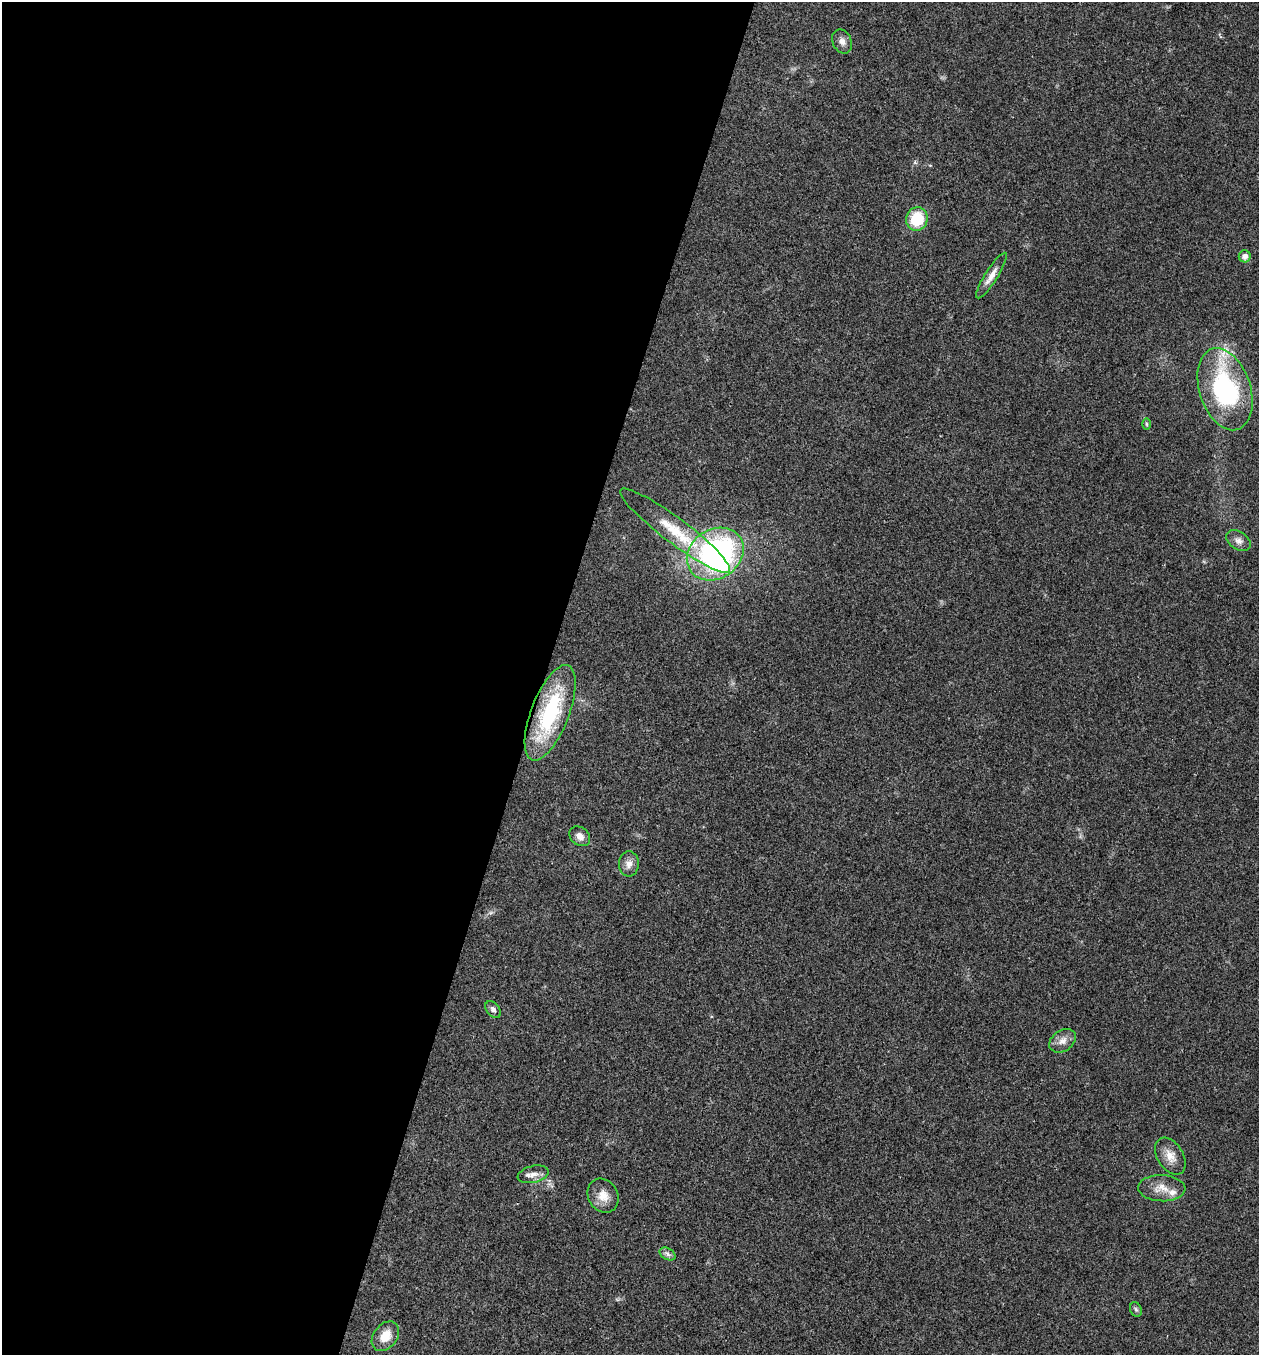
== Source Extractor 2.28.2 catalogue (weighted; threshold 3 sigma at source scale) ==
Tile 5 of 4 x 4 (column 1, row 2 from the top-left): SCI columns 267-1523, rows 2707-4059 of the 5431 x 5417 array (HDU 1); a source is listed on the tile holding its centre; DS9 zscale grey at full resolution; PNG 1261 x 1357 px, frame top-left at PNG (2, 2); each listed source drawn as its Kron ellipse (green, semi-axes under 4 px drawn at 4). Shown black and unused: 43% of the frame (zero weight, under 3 of 4 exposures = <1% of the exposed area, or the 3 px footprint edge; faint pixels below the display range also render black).
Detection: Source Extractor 2.28.2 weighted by HDU 2 'WHT'; one run over the whole footprint, this tile lists its part. Background 0.0216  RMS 0.004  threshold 0.0179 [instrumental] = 3 sigma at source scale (4.5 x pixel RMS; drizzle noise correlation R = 1.50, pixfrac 1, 0.05/0.05 arcsec/px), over >= 5 px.
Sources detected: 23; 1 inside a brighter object's white glare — neither listed nor drawn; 1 inside a brighter listed object's ellipse — not listed separately; the other 21 listed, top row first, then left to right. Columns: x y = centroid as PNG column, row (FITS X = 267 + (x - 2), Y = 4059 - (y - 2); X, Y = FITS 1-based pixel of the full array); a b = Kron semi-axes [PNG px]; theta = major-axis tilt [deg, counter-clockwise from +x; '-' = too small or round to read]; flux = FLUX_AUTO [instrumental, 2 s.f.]
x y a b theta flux
842 41 12 9 -64 2.2
917 219 12 10 74 14
1245 256 6 6 - 2.2
991 276 27 6 58 3.6
1225 389 42 25 -72 54
1147 424 6 4 -88 0.47
675 531 68 12 -37 15
1239 541 13 8 -33 2.2
715 554 30 24 34 94
550 713 51 19 69 37
580 836 11 9 -39 2.7
629 864 12 10 86 2.8
493 1009 9 6 -50 1.3
1062 1041 14 10 34 3.2
1170 1156 20 13 -58 4.9
533 1174 16 8 14 2.8
1162 1188 23 13 -2 5.3
603 1196 18 14 -60 5
667 1254 8 5 -29 1.3
1136 1309 7 5 -68 0.82
385 1336 16 11 52 6.3
Overlapping masked pixels (flux is a lower limit): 1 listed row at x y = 550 713